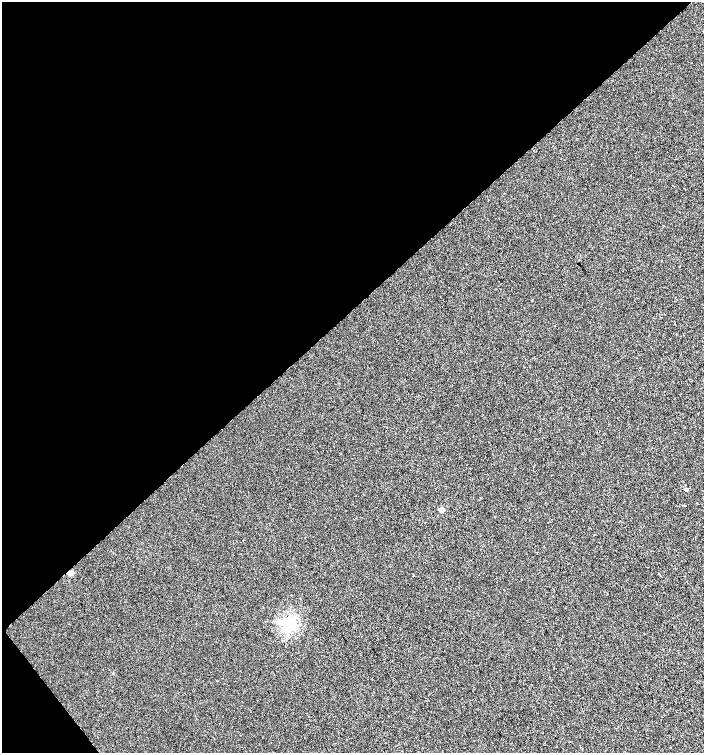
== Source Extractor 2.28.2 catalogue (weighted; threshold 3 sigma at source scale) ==
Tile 5 of 4 x 4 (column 1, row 2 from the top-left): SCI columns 208-1610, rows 3001-4501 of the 5962 x 6005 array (HDU 1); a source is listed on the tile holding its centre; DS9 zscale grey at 2 x 2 block average (1 PNG px = mean of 2 x 2 image px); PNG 706 x 755 px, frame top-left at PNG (2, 2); no overlay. Shown black and unused: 42% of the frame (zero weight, under 2 of 3 exposures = <1% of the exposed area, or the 3 px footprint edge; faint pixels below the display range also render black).
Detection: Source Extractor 2.28.2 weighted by HDU 2 'WHT'; one run over the whole footprint, this tile lists its part. Background 0.00128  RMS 0.0057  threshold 0.0255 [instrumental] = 3 sigma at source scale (4.5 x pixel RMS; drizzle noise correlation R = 1.50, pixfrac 1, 0.0396/0.0396 arcsec/px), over >= 5 px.
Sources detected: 9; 1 cosmic-ray / hot-pixel residue — not listed; the other 8 listed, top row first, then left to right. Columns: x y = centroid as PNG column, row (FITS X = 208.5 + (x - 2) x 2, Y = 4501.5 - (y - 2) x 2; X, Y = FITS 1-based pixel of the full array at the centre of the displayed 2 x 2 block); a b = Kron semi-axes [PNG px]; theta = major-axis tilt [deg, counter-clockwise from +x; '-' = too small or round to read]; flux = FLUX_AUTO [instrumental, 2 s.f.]
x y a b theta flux
533 150 2 2 - 0.71
675 324 2 2 - 0.65
692 381 2 2 - 0.46
686 490 2 2 - 6.4
684 505 2 2 - 1.4
441 510 3 2 - 20
71 573 3 2 - 17
288 624 4 3 - 310
Overlapping masked pixels (flux is a lower limit): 1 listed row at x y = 71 573